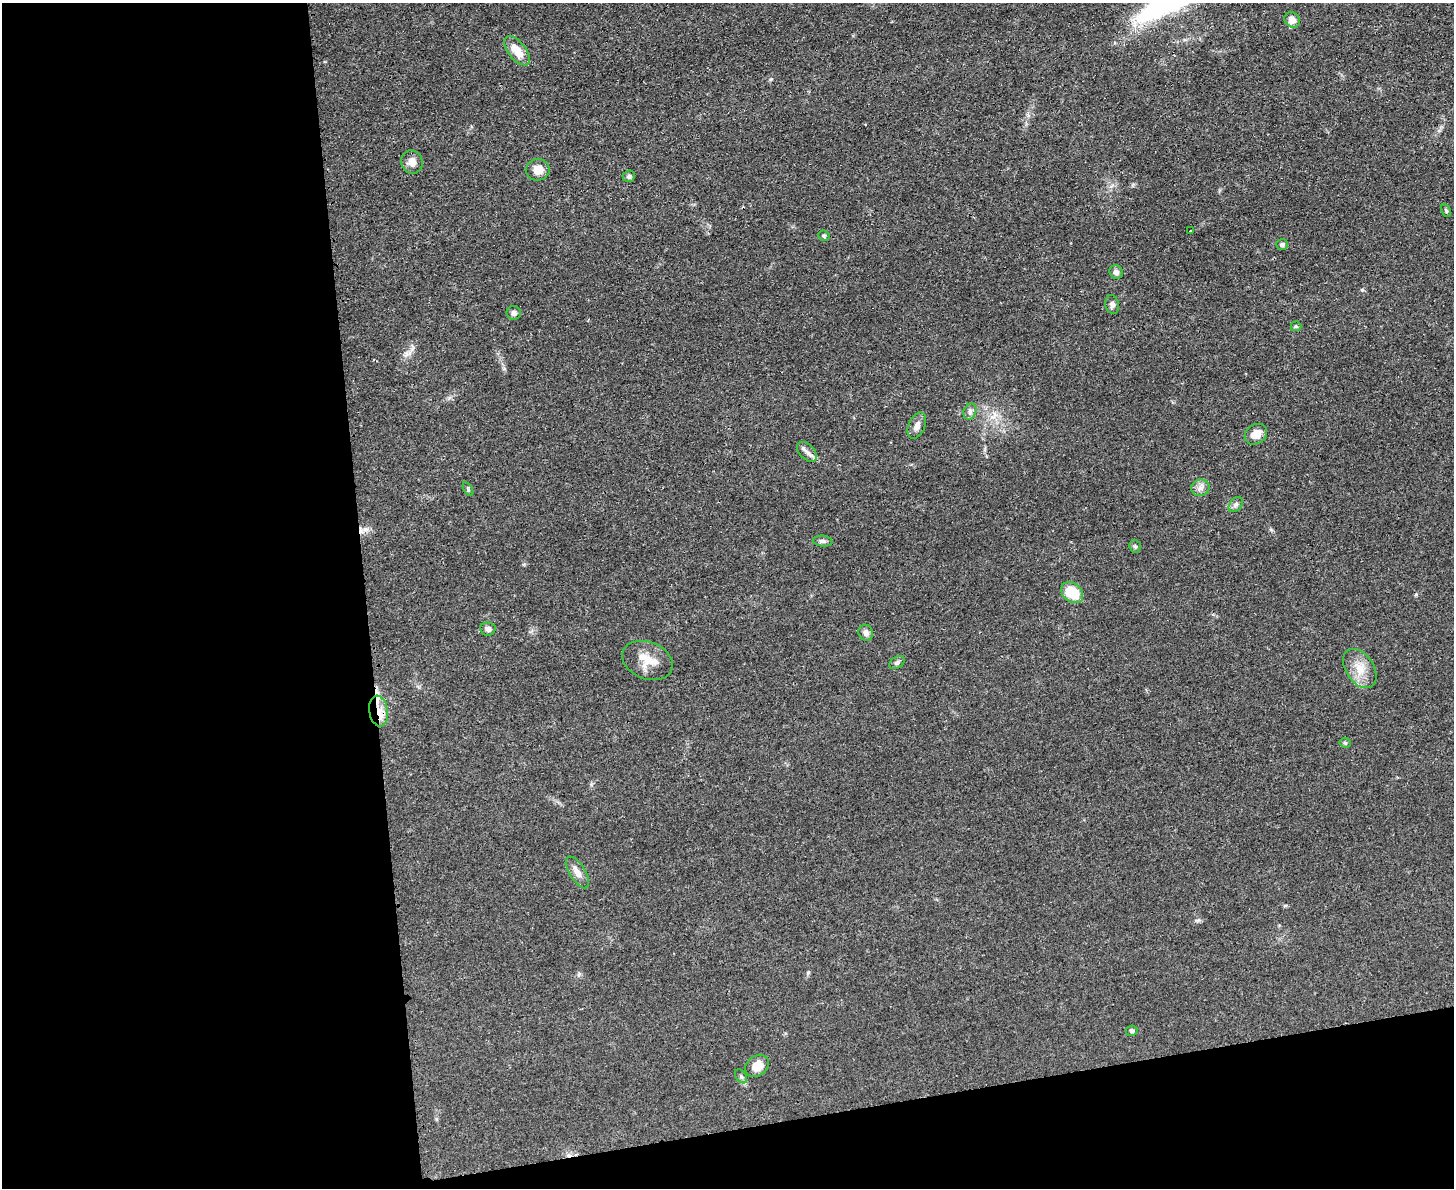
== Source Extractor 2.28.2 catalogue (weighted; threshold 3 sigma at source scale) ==
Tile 10 of 3 x 4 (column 1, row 4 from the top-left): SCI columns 142-1593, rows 12-1197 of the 4749 x 4767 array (HDU 1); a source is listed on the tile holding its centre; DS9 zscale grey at full resolution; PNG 1456 x 1190 px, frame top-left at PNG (2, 3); each listed source drawn as its Kron ellipse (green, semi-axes under 4 px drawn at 4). Shown black and unused: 31% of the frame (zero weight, under 3 of 4 exposures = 2% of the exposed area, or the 3 px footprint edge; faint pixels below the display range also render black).
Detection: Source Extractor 2.28.2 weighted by HDU 2 'WHT'; one run over the whole footprint, this tile lists its part. Background 0.0465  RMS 0.0051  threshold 0.0229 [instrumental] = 3 sigma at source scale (4.5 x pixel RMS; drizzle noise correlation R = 1.50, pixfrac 1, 0.05/0.05 arcsec/px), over >= 5 px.
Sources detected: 37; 2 cosmic-ray / hot-pixel residue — neither listed nor drawn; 1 inside a brighter listed object's ellipse — not listed separately; the other 34 listed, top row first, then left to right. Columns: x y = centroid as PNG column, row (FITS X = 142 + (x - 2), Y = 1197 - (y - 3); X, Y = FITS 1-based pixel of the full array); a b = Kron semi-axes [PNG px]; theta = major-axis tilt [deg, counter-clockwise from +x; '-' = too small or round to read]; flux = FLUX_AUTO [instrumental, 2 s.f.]
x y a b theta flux
1292 20 8 7 - 4.5
517 51 17 9 -52 7.9
412 162 11 10 - 4.1
538 170 12 11 - 5.7
629 176 6 5 - 1
1446 210 7 4 -63 0.79
1190 231 2 2 - 0.51
824 236 6 5 - 0.95
1282 245 6 5 - 1.2
1116 272 7 6 - 2
1112 305 9 7 -77 1.8
514 313 7 7 - 1.9
1296 326 5 5 - 0.69
970 412 8 6 70 1.6
917 426 14 8 66 3.1
1256 434 12 9 35 5.1
807 452 12 7 -46 2.6
1200 488 9 8 - 2.5
468 489 7 3 -60 0.69
1236 504 9 6 49 1.5
823 541 10 5 -6 1.5
1135 546 6 5 - 1
1072 593 12 9 -40 13
488 629 7 6 - 1.9
866 633 8 7 - 2.2
647 660 26 18 -21 9.9
897 662 8 5 36 1.2
1360 668 21 14 -56 8.9
378 711 15 9 -81 6.7
1345 743 5 5 - 0.7
577 872 18 8 -58 4.2
1132 1031 6 5 - 1.2
757 1066 13 10 36 5.9
741 1076 8 5 -54 1.1
Overlapping masked pixels (flux is a lower limit): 1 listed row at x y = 378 711
Unlisted compact peaks at least as high as the median listed source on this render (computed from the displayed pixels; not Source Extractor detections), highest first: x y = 1362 290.